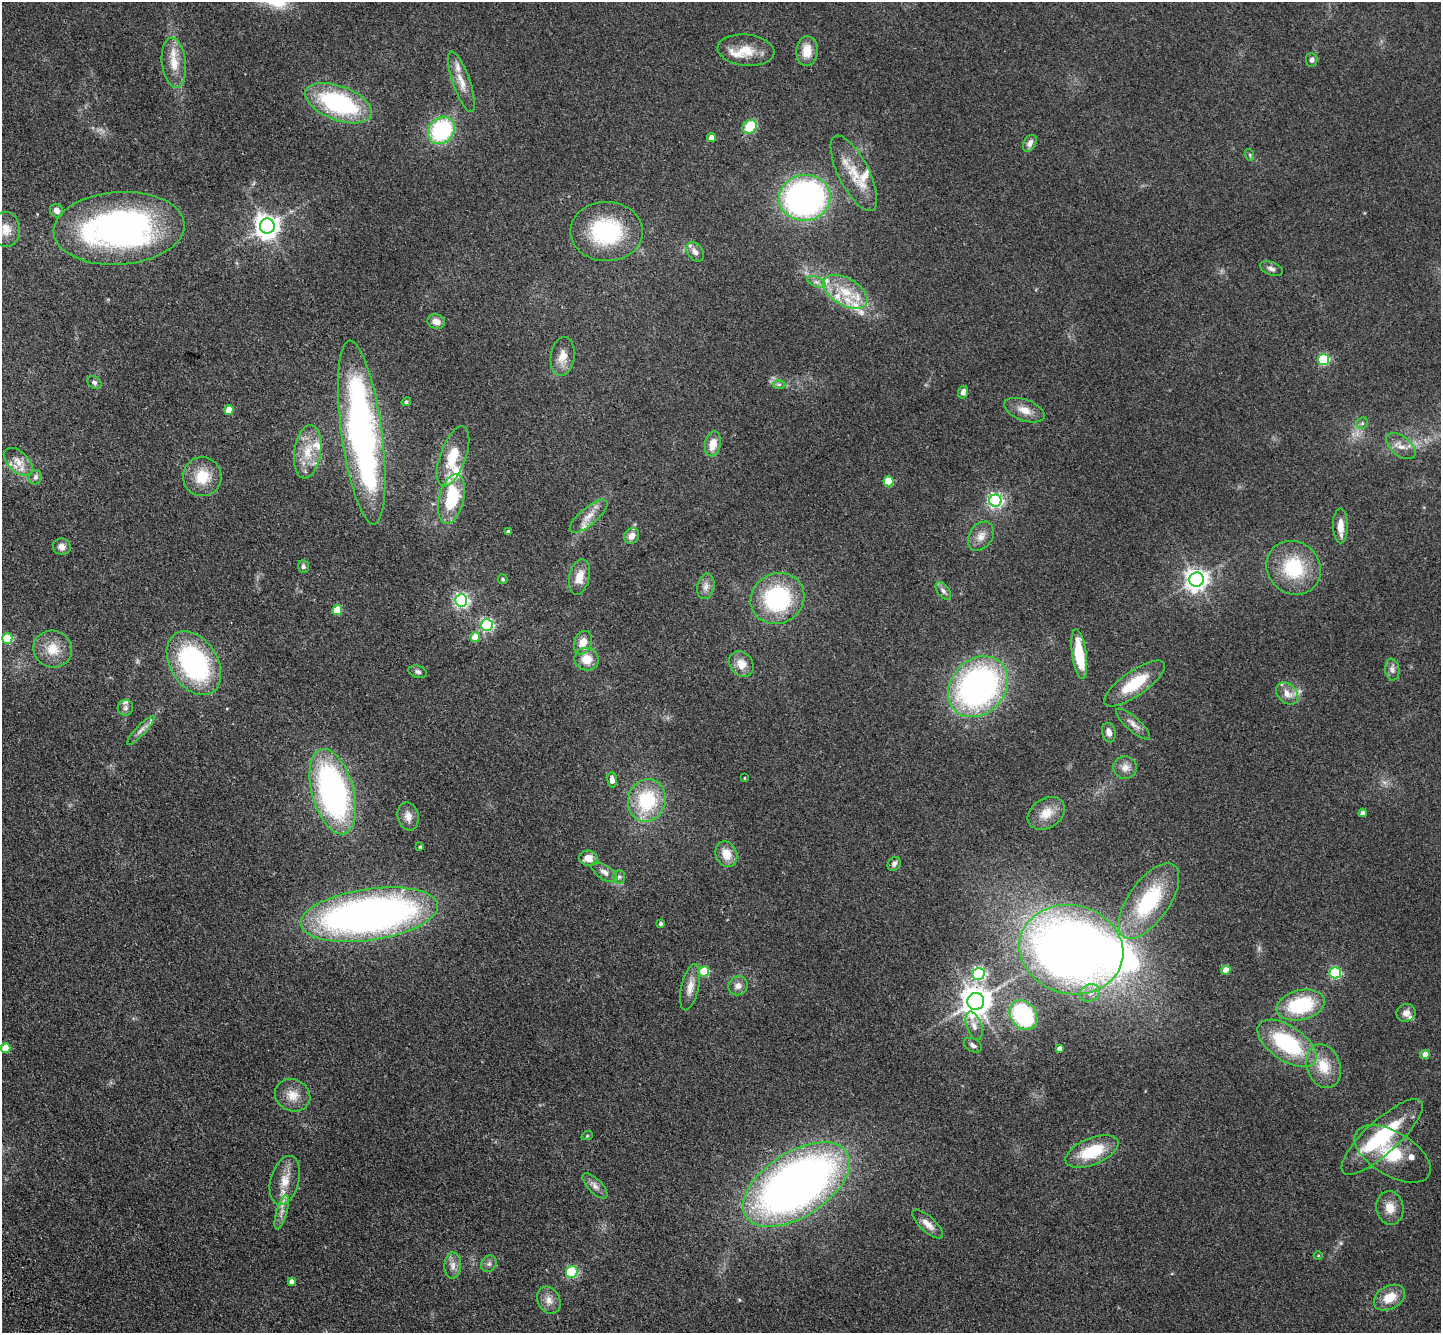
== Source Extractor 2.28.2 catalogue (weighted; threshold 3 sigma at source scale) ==
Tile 7 of 4 x 4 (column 3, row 2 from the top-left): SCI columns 2982-4420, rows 3019-4349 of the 5965 x 5897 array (HDU 1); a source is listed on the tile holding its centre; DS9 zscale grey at full resolution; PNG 1443 x 1335 px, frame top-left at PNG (2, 2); each listed source drawn as its Kron ellipse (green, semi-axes under 4 px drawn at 4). Shown black and unused: <1% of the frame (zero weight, under 3 of 4 exposures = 6% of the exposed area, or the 3 px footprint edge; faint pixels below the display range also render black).
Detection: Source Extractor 2.28.2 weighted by HDU 2 'WHT'; one run over the whole footprint, this tile lists its part. Background 0.115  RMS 0.0064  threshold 0.0287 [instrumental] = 3 sigma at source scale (4.5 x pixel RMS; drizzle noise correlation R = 1.50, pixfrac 1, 0.05/0.05 arcsec/px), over >= 5 px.
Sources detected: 146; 1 too faint to see at this stretch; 2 inside a brighter object's white glare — neither listed nor drawn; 12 inside a brighter listed object's ellipse — not listed separately; the other 131 listed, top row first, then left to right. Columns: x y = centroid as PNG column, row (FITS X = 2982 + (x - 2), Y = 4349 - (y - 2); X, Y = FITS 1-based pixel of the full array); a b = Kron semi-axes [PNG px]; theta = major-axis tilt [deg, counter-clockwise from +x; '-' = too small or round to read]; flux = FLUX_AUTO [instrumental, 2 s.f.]
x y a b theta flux
746 50 28 15 -6 14
807 51 15 11 85 10
1312 60 6 5 - 2
174 63 25 12 -83 12
461 82 32 8 -71 8.9
339 103 35 17 -21 82
750 127 7 6 - 23
441 130 15 12 47 67
712 138 4 4 - 6.4
1030 143 9 6 58 3.1
1250 155 6 4 -72 0.76
854 173 41 15 -63 19
805 198 26 23 8 200
57 211 7 6 - 3.3
267 226 7 7 - 570
119 228 65 36 4 230
6 229 17 14 -89 7.8
606 231 36 29 0 59
695 252 11 7 -52 3.6
1271 269 12 6 -22 2.3
816 282 9 5 -22 2.4
846 292 24 13 -31 18
436 321 9 7 -14 5.5
563 356 19 12 83 8
1324 360 5 5 - 61
94 382 8 5 -33 1.7
779 384 6 4 0 1.1
963 392 6 5 - 2.9
406 402 5 4 - 1.2
229 410 5 4 - 11
1024 410 21 10 -21 7.6
1362 423 6 5 - 1.3
362 432 93 20 -82 260
713 444 12 7 78 8.8
1401 446 17 9 -39 5.8
308 452 27 13 82 16
453 456 32 13 70 19
18 462 17 10 -43 7.1
35 477 7 6 - 2.2
202 477 19 19 - 17
888 481 5 5 - 24
451 499 25 12 77 39
995 501 6 6 - 170
589 516 23 8 40 7.7
1340 526 17 7 -90 7
508 532 4 3 - 1.7
632 536 8 7 - 5.2
981 536 16 11 55 6.1
62 547 9 8 - 3.9
303 566 6 5 - 1.7
1294 568 28 26 -42 38
579 577 18 10 77 9.1
503 579 5 5 - 1.2
1196 580 7 7 - 460
706 586 13 8 77 4.1
943 591 10 6 -53 2.2
777 598 27 25 29 72
461 600 6 6 - 160
337 610 5 5 - 20
487 625 6 6 - 120
475 637 5 4 - 13
7 638 5 5 - 31
583 643 12 8 70 7.3
53 649 19 18 - 14
1079 654 25 7 -82 28
587 659 12 11 - 9.9
194 663 35 23 -58 100
741 664 14 11 -53 7.7
1392 670 11 7 -82 2.8
418 672 9 6 -14 1.9
1134 684 36 12 35 24
978 687 33 27 47 200
1287 694 12 9 -45 6.4
125 708 8 7 - 2.3
1133 724 22 7 -41 4.6
141 730 19 5 47 3.9
1109 732 10 6 -75 3.6
1125 767 12 11 - 5.1
744 778 3 2 - 0.46
612 780 8 5 -83 4.1
333 792 44 21 -75 180
647 800 21 18 74 41
1046 813 20 14 32 11
1363 813 4 4 - 3.1
408 816 14 10 -78 5.3
420 847 4 3 - 0.89
726 854 13 10 -67 9.5
588 858 9 7 -11 6.7
894 864 7 6 - 2.2
604 872 15 7 -31 3.8
619 877 7 6 - 1.6
1149 901 44 20 55 54
369 915 69 25 8 370
661 924 4 4 - 1.4
1071 950 52 44 -14 610
1226 970 4 4 - 10
704 971 5 5 - 30
1335 973 5 5 - 74
978 974 6 6 - 100
738 986 10 9 - 4.1
690 987 23 8 77 7
1090 993 10 8 24 4.2
976 1001 8 8 - 990
1301 1005 24 15 14 43
1406 1013 9 9 - 4.4
1023 1015 16 12 -54 70
974 1026 15 7 -71 4.6
1287 1043 34 17 -34 57
973 1045 10 6 -30 2.3
5 1048 5 5 - 14
1060 1048 4 4 - 3.4
1425 1054 5 4 - 4.8
1323 1066 22 16 -69 16
293 1095 18 16 -27 9.3
587 1136 6 3 19 0.66
1382 1137 53 16 43 47
1092 1151 28 13 22 27
1392 1154 42 22 -31 29
285 1180 25 14 74 12
796 1185 60 32 33 480
595 1186 16 7 -45 3.9
1390 1208 17 13 -79 8.3
282 1212 18 5 74 4
928 1224 19 7 -43 5.4
1318 1256 4 3 - 0.49
489 1264 9 7 55 2.1
453 1265 13 8 88 4.4
572 1272 6 5 - 72
292 1281 4 4 - 2.7
1389 1298 17 11 29 11
549 1300 14 11 -62 5.6